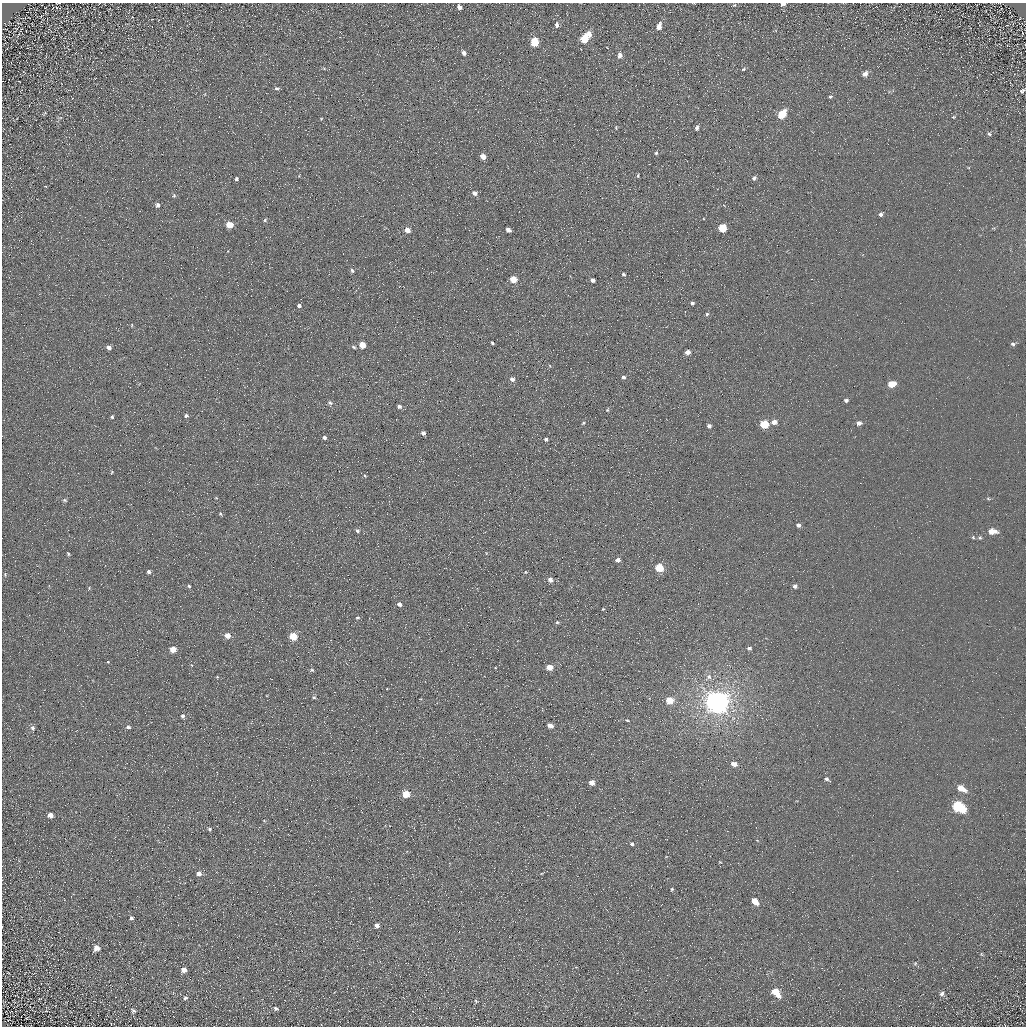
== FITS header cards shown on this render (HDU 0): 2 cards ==
NAXIS1  =                 1024 / Required FITS header
NAXIS2  =                 1024 / Required FITS header

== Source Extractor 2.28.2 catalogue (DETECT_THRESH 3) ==
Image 1024 x 1024 px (HDU 0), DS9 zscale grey, 1 PNG px = 1 image px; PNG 1028 x 1028 px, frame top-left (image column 1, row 1024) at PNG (2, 3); no overlay
Background 5.39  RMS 7.7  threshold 23.2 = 3 sigma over >= 5 px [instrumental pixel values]
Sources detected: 135; all 135 listed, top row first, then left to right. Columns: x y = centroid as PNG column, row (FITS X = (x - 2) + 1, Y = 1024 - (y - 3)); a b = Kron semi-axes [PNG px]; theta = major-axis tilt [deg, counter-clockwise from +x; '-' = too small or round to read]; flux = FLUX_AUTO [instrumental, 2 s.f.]
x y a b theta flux
783 4 5 3 - 2100
734 5 5 3 - 440
459 7 4 4 - 2500
407 11 3 2 - 390
557 25 6 4 -88 1700
659 26 6 5 - 4800
589 34 6 5 - 3300
584 39 6 5 - 16000
534 42 6 5 - 20000
464 53 4 4 - 1800
620 55 7 5 86 2300
743 69 5 4 - 650
865 74 6 5 - 2300
277 88 6 4 1 820
1022 91 7 5 42 1100
830 97 5 4 - 680
45 113 7 3 27 560
782 114 7 5 53 17000
953 117 4 4 - 530
616 128 6 3 -89 510
696 128 7 4 76 1700
989 134 6 5 - 960
656 153 4 4 - 730
483 156 5 4 - 4600
638 175 6 3 88 580
754 178 5 4 - 1200
236 179 3 3 - 990
474 193 5 5 - 2600
174 195 5 5 - 710
158 205 6 5 - 1300
881 214 5 5 - 1200
265 220 4 4 - 780
229 225 5 5 - 11000
722 228 5 5 - 18000
407 230 5 4 - 4100
508 230 4 4 - 2900
352 271 5 4 - 930
623 274 5 4 - 810
513 279 5 4 - 11000
593 280 4 4 - 1900
692 303 4 3 - 1100
299 306 4 3 - 1400
685 312 3 3 - 340
707 314 4 4 - 810
132 325 4 3 - 380
492 343 4 3 - 610
1013 344 5 4 - 950
362 345 5 4 - 7300
354 347 5 4 - 720
109 348 4 4 - 1900
687 352 4 4 - 3500
623 377 4 4 - 1300
512 379 6 5 - 1700
892 384 6 4 12 10000
333 391 2 2 - 340
846 400 4 4 - 1300
330 403 6 5 - 1200
399 406 5 4 - 1300
607 410 5 5 - 580
186 416 4 4 - 1000
112 417 4 3 - 730
774 422 5 4 - 3200
583 423 5 4 - 620
859 423 6 5 - 2000
764 424 5 5 - 21000
709 426 4 4 - 1500
423 433 4 4 - 1400
324 438 5 4 - 1200
546 439 4 4 - 970
112 472 4 4 - 490
365 476 4 3 - 500
988 498 5 3 - 490
65 500 6 4 -3 830
220 514 4 3 - 580
798 525 5 4 - 1600
357 530 5 4 - 1000
992 531 7 4 -5 6200
973 537 4 4 - 580
980 538 5 4 - 650
68 554 6 4 -63 680
618 560 5 4 - 2200
659 568 5 5 - 18000
149 572 4 3 - 1500
525 572 5 3 - 460
5 574 6 4 80 730
550 580 5 5 - 2800
189 586 4 4 - 690
795 586 5 5 - 1700
89 588 5 4 - 490
399 604 4 4 - 2300
603 609 5 3 - 490
357 618 5 4 - 800
557 622 5 4 - 770
227 636 5 4 - 5100
293 636 5 5 - 15000
749 648 4 4 - 1300
173 649 5 4 - 7600
108 662 3 3 - 340
549 667 5 4 - 5700
312 670 6 5 - 830
217 677 4 3 - 460
709 677 7 7 - 2100
314 697 4 4 - 820
670 700 5 5 - 11000
717 702 8 7 - 780000
183 716 4 4 - 1400
627 720 4 3 - 500
550 725 5 4 - 3800
128 727 4 4 - 1200
33 728 6 5 - 1500
734 764 5 4 - 3900
827 779 6 4 -29 1400
592 782 4 4 - 4700
961 788 8 5 -28 7300
406 794 5 4 - 13000
958 807 9 5 -30 59000
50 815 5 5 - 3500
209 829 4 4 - 940
632 844 5 4 - 1100
19 861 3 3 - 370
199 873 5 5 - 2500
672 889 4 3 - 690
755 901 6 4 -46 7200
131 918 5 4 - 1000
377 925 4 4 - 2300
97 948 6 6 - 3600
981 954 6 4 -70 660
915 963 5 5 - 740
184 970 5 4 - 3200
776 992 8 5 -50 12000
942 994 7 6 - 1600
185 998 5 5 - 1100
476 1001 5 5 - 780
276 1008 5 4 - 1000
133 1011 7 5 -36 950
At the frame edge (FLAGS 8, measured only in part): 1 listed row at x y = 783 4